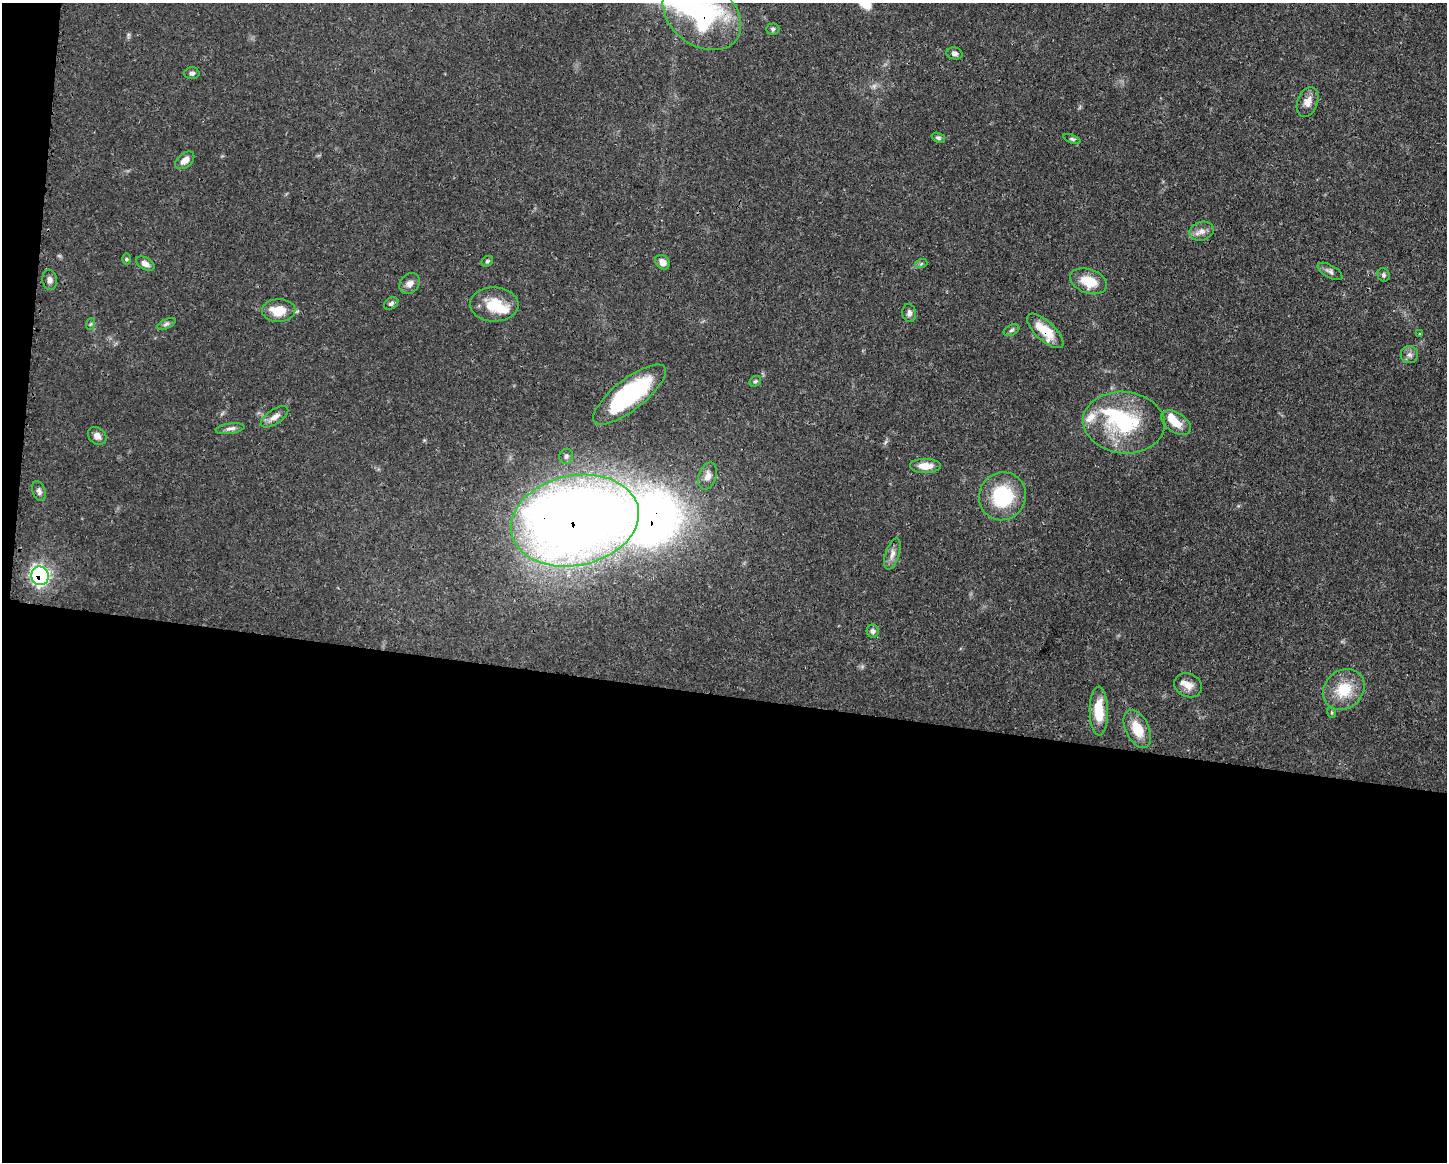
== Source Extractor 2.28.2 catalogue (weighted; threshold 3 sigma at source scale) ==
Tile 10 of 3 x 4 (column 1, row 4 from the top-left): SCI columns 118-1562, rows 4-1163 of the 4682 x 4647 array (HDU 1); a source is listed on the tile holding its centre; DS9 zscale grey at full resolution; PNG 1449 x 1164 px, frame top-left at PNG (2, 3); each listed source drawn as its Kron ellipse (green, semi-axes under 4 px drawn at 4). Shown black and unused: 41% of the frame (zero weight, under 3 of 4 exposures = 1% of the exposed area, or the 3 px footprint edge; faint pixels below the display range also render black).
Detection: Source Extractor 2.28.2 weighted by HDU 2 'WHT'; one run over the whole footprint, this tile lists its part. Background 0.0563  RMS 0.0033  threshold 0.0148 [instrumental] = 3 sigma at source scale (4.5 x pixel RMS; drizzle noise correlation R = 1.50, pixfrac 1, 0.05/0.05 arcsec/px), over >= 5 px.
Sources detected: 57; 4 inside a brighter object's white glare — neither listed nor drawn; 3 inside a brighter listed object's ellipse — not listed separately; the other 50 listed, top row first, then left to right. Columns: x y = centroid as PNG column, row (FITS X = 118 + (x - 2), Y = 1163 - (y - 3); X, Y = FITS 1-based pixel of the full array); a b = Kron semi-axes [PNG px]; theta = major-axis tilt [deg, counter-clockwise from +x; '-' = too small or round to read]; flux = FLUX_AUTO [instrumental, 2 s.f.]
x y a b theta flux
702 15 43 31 -36 48
773 29 6 5 - 0.62
954 53 8 6 -15 1.1
192 73 7 6 - 0.91
1308 102 15 10 69 3
938 138 7 4 -21 0.65
1072 139 9 4 -21 0.64
185 160 11 7 40 2.4
1202 231 12 9 18 2.2
126 259 6 4 -89 0.41
487 261 6 5 - 0.54
662 262 8 6 -43 2
145 264 10 6 -30 1.6
921 264 6 4 19 0.51
1330 271 14 6 -30 1.2
1383 275 7 6 - 0.75
50 280 10 7 -82 1.5
1089 281 19 12 -20 8
409 283 11 9 50 2
391 303 8 5 33 0.83
494 304 24 17 -2 9.8
279 310 17 11 2 7.4
909 313 9 7 -82 1.2
90 324 6 4 70 0.45
166 324 10 4 26 0.88
1011 330 8 5 27 0.77
1045 331 23 9 -43 9
1420 334 3 2 - 0.3
1409 355 9 8 - 1.4
755 381 6 5 - 0.53
630 394 45 15 38 38
274 417 16 7 34 2.4
1124 423 41 31 -6 29
1176 423 17 10 -34 5.4
230 429 14 5 8 1.3
97 436 10 8 -41 2
566 456 8 7 - 0.95
925 466 15 7 -1 4.1
708 476 14 8 72 2.6
39 491 10 6 -69 1.2
1002 496 24 23 - 20
575 521 65 45 12 500
892 554 16 7 72 2.1
40 576 9 8 - 71
873 631 6 6 - 0.94
1188 685 14 11 -25 3.2
1344 690 22 19 43 11
1099 711 24 9 -89 9.5
1331 712 6 3 -71 0.41
1137 729 20 11 -64 7.1
Overlapping masked pixels (flux is a lower limit): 4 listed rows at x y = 702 15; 1045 331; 575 521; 40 576
Isophote crosses this tile's border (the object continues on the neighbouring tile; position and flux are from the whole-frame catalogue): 1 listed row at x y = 702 15